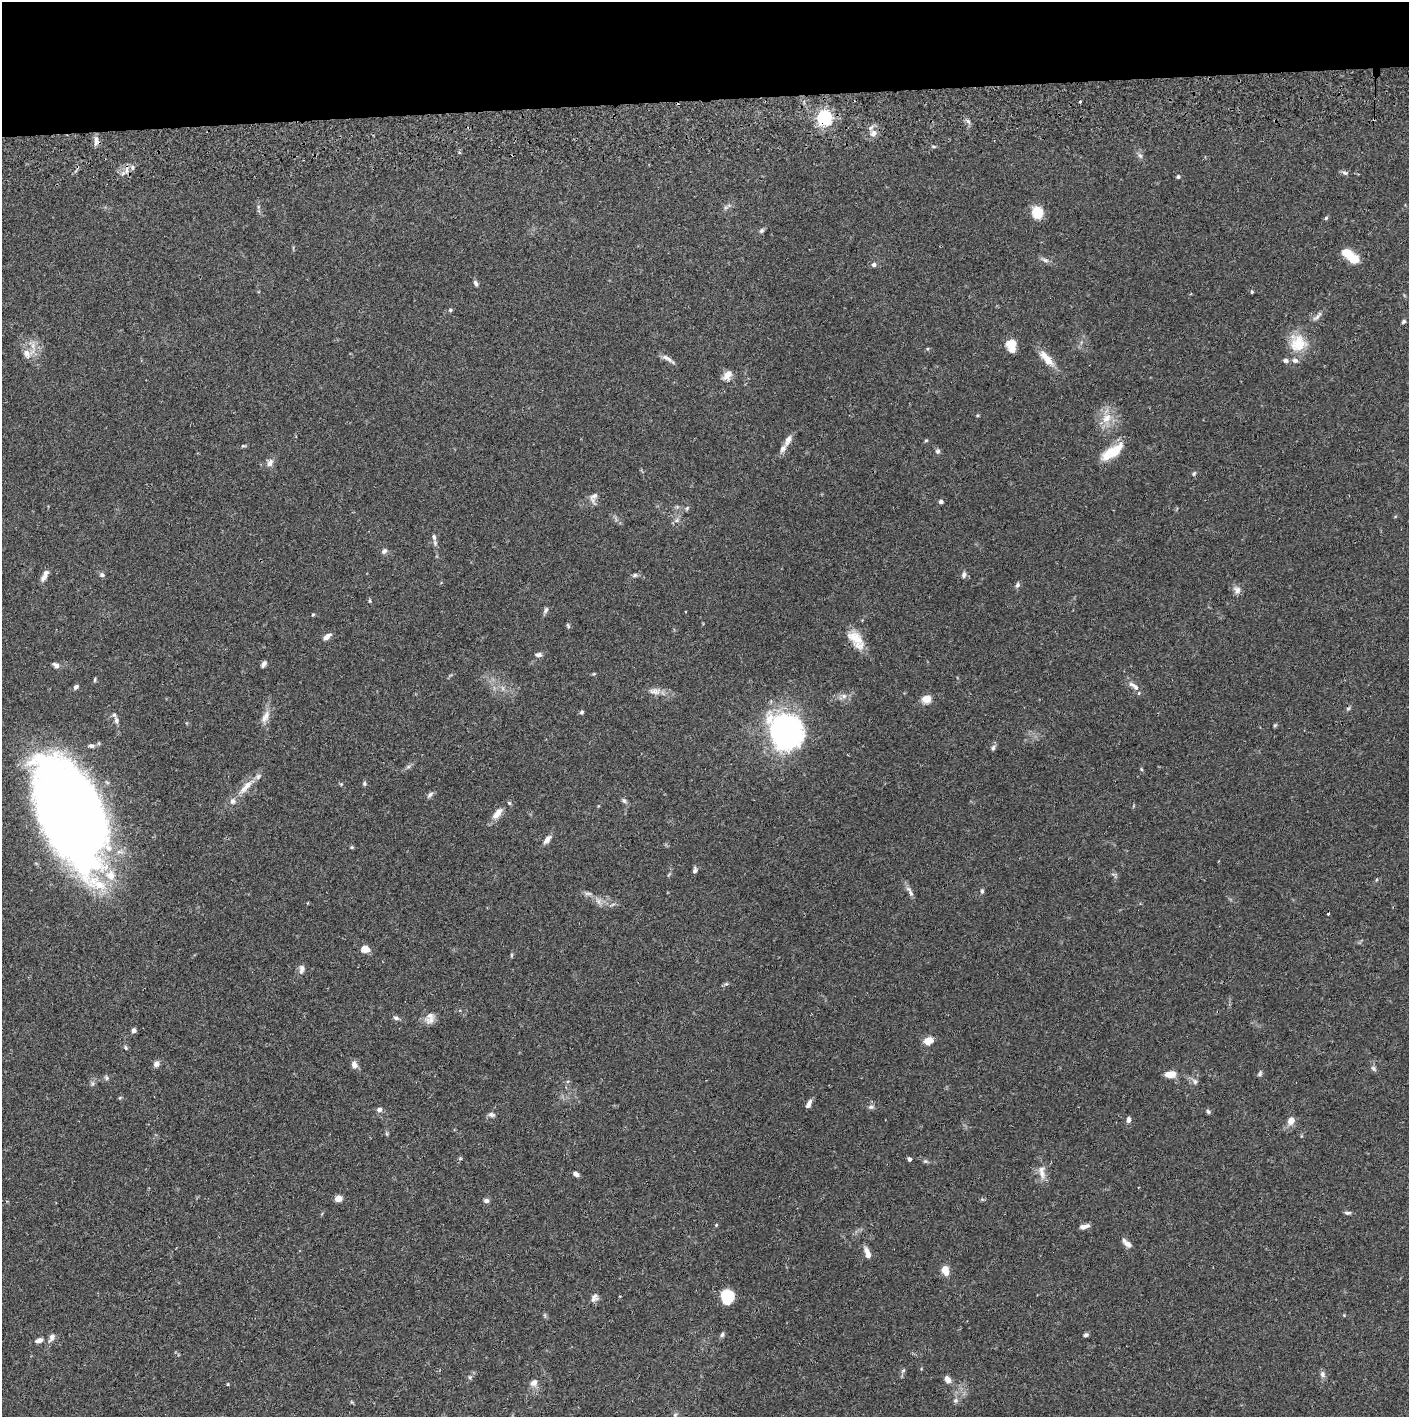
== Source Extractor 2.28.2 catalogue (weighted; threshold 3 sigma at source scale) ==
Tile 2 of 3 x 3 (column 2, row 1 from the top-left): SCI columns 1411-2817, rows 2887-4301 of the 4229 x 4359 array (HDU 1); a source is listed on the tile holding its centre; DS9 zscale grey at full resolution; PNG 1411 x 1419 px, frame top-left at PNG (2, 2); no overlay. Shown black and unused: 7% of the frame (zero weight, under 2 of 3 exposures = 3% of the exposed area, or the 3 px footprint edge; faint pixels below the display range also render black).
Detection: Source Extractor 2.28.2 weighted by HDU 2 'WHT'; one run over the whole footprint, this tile lists its part. Background 0.0679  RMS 0.0048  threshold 0.0217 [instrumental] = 3 sigma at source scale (4.5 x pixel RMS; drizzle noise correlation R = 1.50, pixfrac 1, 0.05/0.05 arcsec/px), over >= 5 px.
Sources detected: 162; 1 too faint to see at this stretch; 5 inside a brighter object's white glare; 2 cosmic-ray / hot-pixel residue — not listed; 10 inside a brighter listed object's ellipse — not listed separately; the other 144 listed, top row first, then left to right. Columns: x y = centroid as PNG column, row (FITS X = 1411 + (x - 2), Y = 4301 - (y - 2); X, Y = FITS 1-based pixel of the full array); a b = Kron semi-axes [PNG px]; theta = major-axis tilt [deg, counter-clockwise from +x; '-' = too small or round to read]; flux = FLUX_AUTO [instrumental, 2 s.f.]
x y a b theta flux
1080 102 3 3 - 1.6
824 118 6 6 - 140
968 121 7 4 -45 1.2
873 133 10 9 - 3.2
96 141 13 7 -90 2.4
934 146 7 3 -9 0.61
1140 156 9 5 -62 1.4
132 167 7 6 - 1.3
127 170 13 4 84 1.9
1344 173 9 5 -24 1.1
1178 177 5 4 - 0.77
726 207 7 4 19 0.89
1037 212 13 11 -71 9.1
1326 218 5 4 - 0.69
762 231 7 5 52 0.96
1348 253 14 10 -30 7.7
1045 260 10 6 -16 1.5
874 265 5 5 - 1.5
476 283 8 5 -69 1.1
1252 292 5 4 - 0.54
450 310 5 5 - 0.71
1317 316 18 5 45 2
1404 321 5 4 - 0.77
1298 343 24 22 -55 13
1011 345 15 11 -78 6
927 349 5 4 - 0.56
27 353 15 11 8 5.1
1046 358 25 9 -49 6.9
668 359 18 5 -32 2.4
727 375 13 9 51 3.7
1107 418 16 11 54 6.9
788 440 17 7 66 3.2
926 440 5 4 - 0.56
243 446 7 4 6 0.68
938 451 7 6 - 1.2
1112 452 23 9 33 15
270 463 11 7 59 2.4
1194 473 8 4 63 0.69
594 496 14 8 42 2.6
941 502 5 4 - 1.3
687 508 7 4 46 0.75
677 520 6 5 - 1.1
434 537 9 6 -79 1.5
384 551 9 6 42 1.3
45 575 16 6 63 2.7
102 575 6 5 - 1.2
635 575 7 5 29 1
964 575 9 6 78 1.4
1017 585 8 6 65 1.2
1237 590 11 9 -64 2.4
370 601 6 4 -89 0.53
546 610 9 5 67 1.2
313 615 4 4 - 0.48
568 626 7 4 -64 0.64
327 637 9 5 42 2.6
856 640 28 14 -53 9.4
538 655 9 6 -1 1.5
263 664 7 5 55 1.7
56 665 9 5 -34 1.6
594 674 5 3 - 0.5
95 680 7 3 81 0.58
76 687 7 5 38 1.2
1136 687 9 7 -50 2
655 691 17 9 -4 3.6
844 696 9 7 -14 2.1
926 699 12 10 14 4
582 712 5 5 - 0.91
265 717 19 9 64 4.1
116 720 9 6 -79 1.5
1275 725 6 4 43 0.56
786 731 23 19 -51 190
92 746 11 5 -4 1.5
993 748 8 5 73 1.1
408 767 7 4 1 0.87
1141 769 6 3 -71 0.54
364 783 7 5 90 0.77
341 784 4 4 - 0.52
246 787 26 8 48 6.8
430 794 10 5 42 1.3
624 801 7 6 - 1.1
497 813 18 8 51 4.4
79 816 43 22 -82 300
547 840 12 6 50 2.5
352 847 5 5 - 0.58
695 870 7 4 80 1.6
110 875 16 14 -76 8.5
910 891 17 5 -61 2.2
982 891 6 4 -81 0.87
588 893 12 4 0 1.4
598 901 11 6 -60 2.1
612 904 9 3 21 0.78
1328 914 3 3 - 1.7
365 949 8 6 -4 5.5
511 955 6 4 90 0.56
302 969 12 7 82 2
396 1018 8 6 -26 1.3
431 1020 15 10 31 3
134 1030 5 5 - 1.4
928 1040 8 6 20 7.2
126 1047 6 4 -57 0.73
156 1064 8 7 - 1.8
354 1065 10 7 -74 2.3
1373 1068 8 6 -46 1.2
1260 1073 8 5 74 0.89
1170 1074 11 6 3 6
107 1078 7 5 -73 0.88
1195 1081 8 6 -64 1.5
92 1083 8 4 82 1
120 1098 6 4 3 0.5
809 1104 10 5 65 2.2
871 1107 8 6 1 1.4
379 1110 6 6 - 1.7
1208 1111 7 5 -51 0.89
491 1114 9 6 -17 1.3
1128 1120 7 5 85 1.5
1291 1120 5 5 - 6.8
387 1134 6 4 -71 0.63
460 1158 5 3 - 0.51
909 1159 4 3 - 2.7
925 1161 7 5 19 0.85
1042 1172 23 9 -82 4.5
576 1174 7 5 -27 1.6
338 1198 7 6 - 3.7
486 1201 6 5 - 1.4
1347 1213 8 4 -1 1.1
716 1225 3 3 - 0.71
1083 1227 9 7 -1 1.8
1127 1243 14 6 -43 2.7
867 1253 13 5 -70 3.3
945 1270 8 7 - 5.8
727 1297 14 12 89 13
594 1298 11 8 61 2
722 1335 6 5 - 1.1
1086 1335 5 4 - 1
52 1338 11 7 61 2.3
39 1340 10 6 19 2.4
903 1370 8 5 61 1
1323 1374 9 7 -75 1.6
470 1377 5 5 - 0.74
948 1379 7 6 - 3.2
534 1383 10 8 42 2.6
228 1384 4 3 - 0.49
955 1401 7 7 - 1.3
675 1415 6 4 44 0.71
Overlapping masked pixels (flux is a lower limit): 2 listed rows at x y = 824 118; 96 141